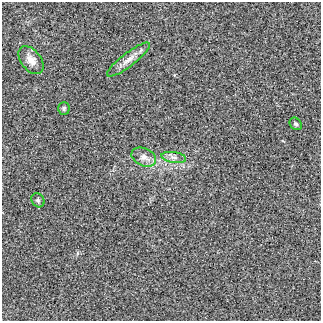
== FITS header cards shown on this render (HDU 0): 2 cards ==
NAXIS1  =                  319 / length of data axis 1
NAXIS2  =                  319 / length of data axis 2

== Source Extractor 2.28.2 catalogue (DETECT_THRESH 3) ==
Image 319 x 319 px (HDU 0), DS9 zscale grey, 1 PNG px = 1 image px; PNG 323 x 323 px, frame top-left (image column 1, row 319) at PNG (2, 2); each listed source drawn as its Kron ellipse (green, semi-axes under 4 px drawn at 4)
Background -0.00103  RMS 0.0063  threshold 0.019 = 3 sigma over >= 5 px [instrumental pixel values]
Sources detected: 7; all 7 listed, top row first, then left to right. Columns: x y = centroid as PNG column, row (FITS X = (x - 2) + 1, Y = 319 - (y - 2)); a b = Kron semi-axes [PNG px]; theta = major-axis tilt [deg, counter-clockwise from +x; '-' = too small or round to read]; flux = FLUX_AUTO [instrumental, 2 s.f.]
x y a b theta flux
31 60 16 10 -52 3.5
128 60 26 7 37 3.7
64 108 6 6 - 0.89
296 124 7 5 -49 0.83
144 157 13 8 -24 3
174 157 12 5 -8 1.9
38 200 7 6 - 0.99